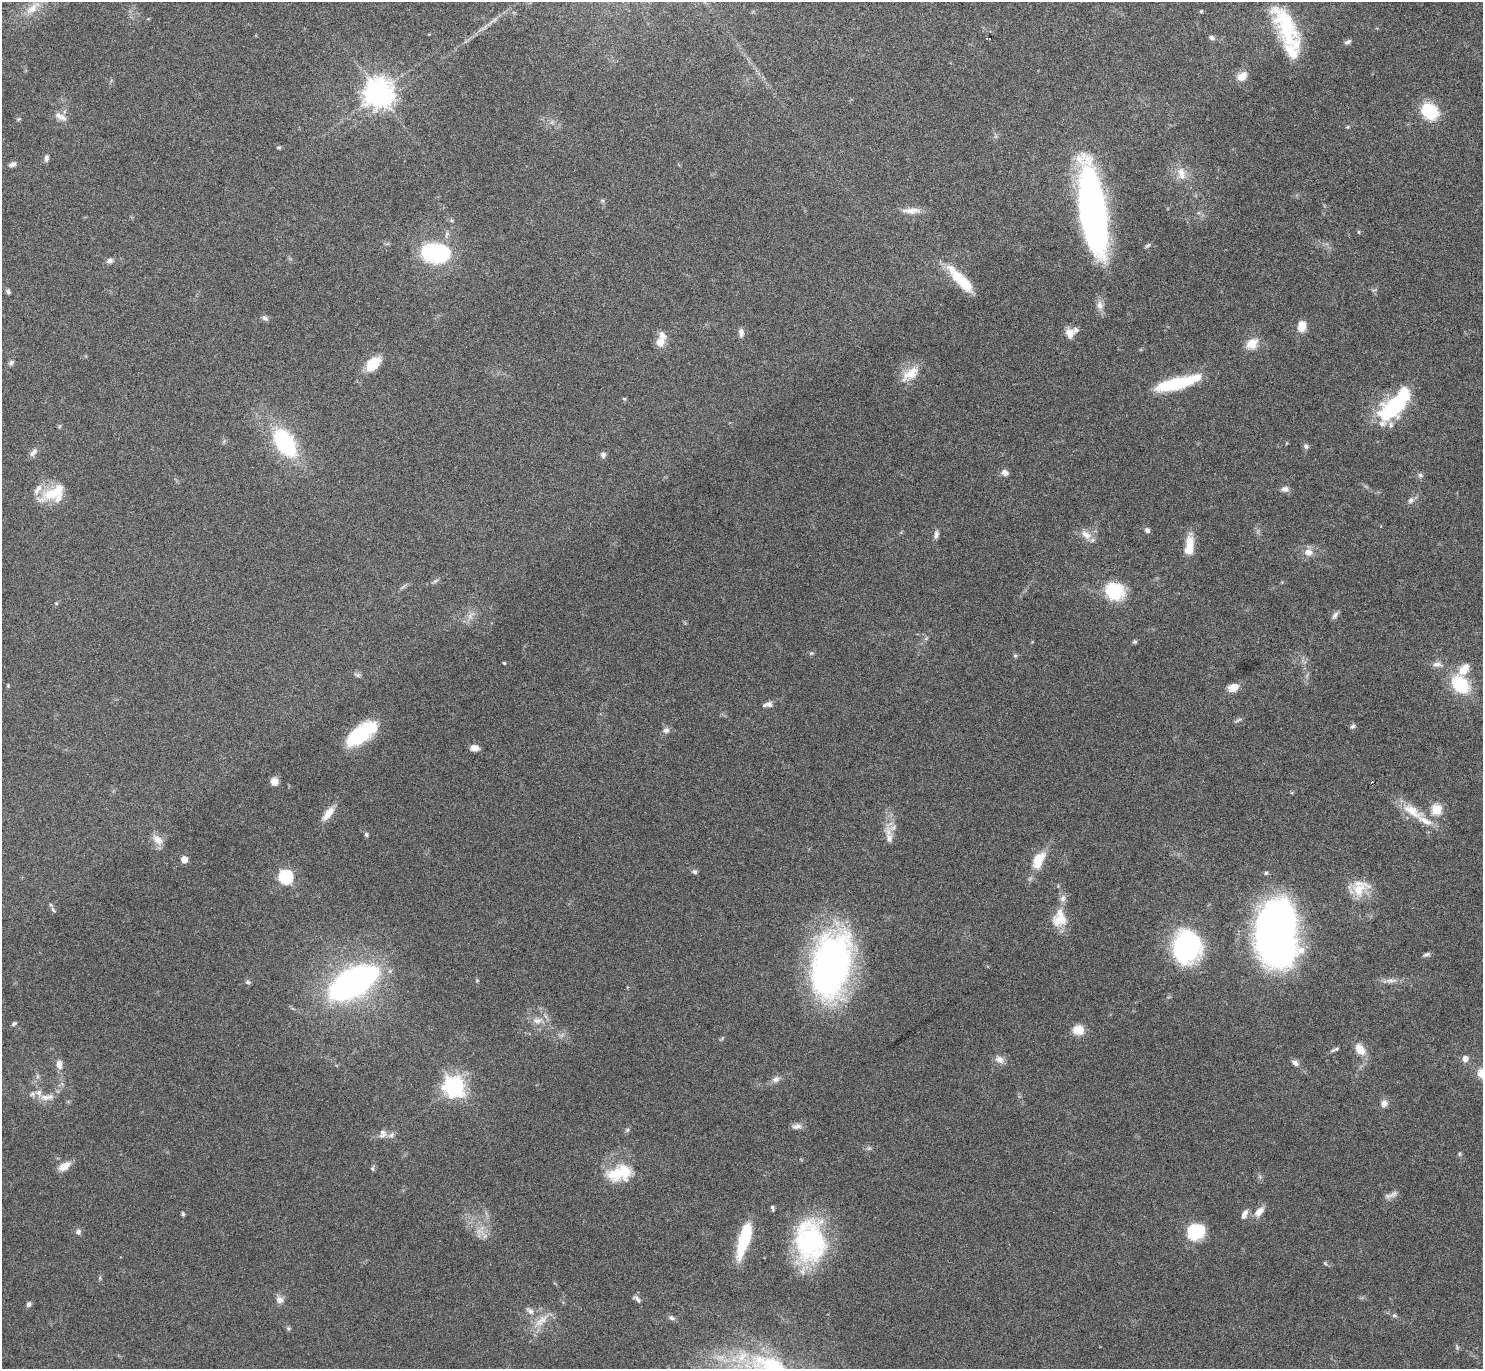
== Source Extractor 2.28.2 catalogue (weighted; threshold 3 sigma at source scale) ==
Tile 10 of 4 x 4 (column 2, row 3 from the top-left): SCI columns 1482-2962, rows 1526-2892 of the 5928 x 5923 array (HDU 1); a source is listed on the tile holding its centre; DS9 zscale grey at full resolution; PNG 1485 x 1371 px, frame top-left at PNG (2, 2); no overlay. Shown black and unused: <1% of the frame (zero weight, under 4 of 8 exposures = <1% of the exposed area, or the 3 px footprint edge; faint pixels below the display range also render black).
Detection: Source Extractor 2.28.2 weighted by HDU 2 'WHT'; one run over the whole footprint, this tile lists its part. Background 0.0656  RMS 0.005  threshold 0.0205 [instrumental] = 3 sigma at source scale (4.09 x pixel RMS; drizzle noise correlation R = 1.36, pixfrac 0.8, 0.05/0.05 arcsec/px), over >= 5 px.
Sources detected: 155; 4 inside a brighter object's white glare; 1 cosmic-ray / hot-pixel residue — not listed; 15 inside a brighter listed object's ellipse — not listed separately; the other 135 listed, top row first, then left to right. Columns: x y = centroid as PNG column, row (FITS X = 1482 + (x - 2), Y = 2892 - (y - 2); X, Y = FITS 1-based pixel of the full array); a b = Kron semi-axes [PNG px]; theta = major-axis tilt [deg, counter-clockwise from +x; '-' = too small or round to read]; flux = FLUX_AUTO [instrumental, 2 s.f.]
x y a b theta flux
32 8 25 10 40 7.2
1201 11 4 4 - 0.56
495 19 8 4 45 1.2
1286 20 45 18 -39 20
988 38 5 3 - 4.8
1212 38 6 5 - 1.4
1348 42 9 5 29 1.3
1291 51 53 14 -61 13
1242 76 11 8 37 5
378 93 9 9 - 670
1430 112 15 12 -40 24
61 117 19 8 -30 3
18 119 6 5 - 0.61
279 147 6 4 -6 0.63
46 158 8 5 84 1.6
13 164 9 6 23 1.6
1181 174 17 11 -83 5.6
911 210 26 8 1 4.4
1092 211 77 20 -82 230
1358 232 5 3 - 0.48
1147 245 8 4 40 0.88
435 253 30 19 -5 41
110 260 9 6 17 1.6
962 281 33 11 -46 17
8 291 7 5 -58 0.89
1100 305 13 9 -74 3.2
265 318 8 6 -42 1.5
1302 326 11 8 89 6.2
741 332 11 6 -89 2
1070 334 12 11 - 4.2
660 342 16 12 71 4.4
1252 343 15 11 43 6.6
11 363 8 6 39 1.3
373 364 14 9 43 14
911 374 27 14 27 8.8
1177 383 49 11 15 29
624 398 6 3 -20 0.49
1395 406 31 14 42 52
59 426 5 5 - 0.62
284 443 29 17 -57 49
1306 446 7 6 - 1.3
33 452 13 6 52 2.1
603 455 7 7 - 1.5
1005 473 9 7 -27 2.2
1420 475 8 6 -15 1.1
1285 489 10 7 -4 2.1
54 493 35 13 28 14
1411 500 9 6 57 1.7
1147 530 6 6 - 1.4
936 534 13 6 83 1.7
1086 535 17 10 -35 4.5
1189 546 22 10 83 9.3
1308 552 11 9 -10 3.8
435 581 8 5 31 0.95
1115 591 23 20 -26 19
56 603 5 3 - 0.42
470 615 13 7 45 2.9
1335 615 11 6 55 1.6
1135 642 6 5 - 0.75
811 653 6 5 - 0.73
1015 655 6 5 - 0.76
504 663 4 3 - 0.46
1436 664 12 6 1 2.4
1464 669 15 9 54 6.2
1460 684 15 11 -49 30
8 686 5 4 - 0.49
1233 687 13 9 21 4.4
769 704 9 7 6 2.2
1238 720 12 3 28 0.82
1353 726 7 5 31 0.98
666 730 8 8 - 1.8
361 736 29 14 54 21
474 748 8 6 -8 3.6
274 781 8 8 - 3.5
1437 810 6 5 - 26
1412 811 35 13 -32 12
328 813 20 8 52 5.3
366 834 6 5 - 0.81
889 838 14 9 -76 3.7
158 840 17 10 -40 4.1
184 859 5 5 - 7.5
1038 861 20 11 63 12
695 872 7 6 - 1
1266 873 5 5 - 0.72
286 877 6 6 - 80
1358 889 28 16 28 11
1063 899 11 7 73 2.5
53 910 7 4 -62 0.88
1060 919 22 16 22 9
1276 935 53 30 -81 270
1187 946 33 27 85 58
1427 954 9 5 19 1.2
831 965 70 39 78 160
1391 981 18 7 3 3
248 982 7 5 -21 0.87
352 983 37 17 29 200
537 1020 15 9 4 4.4
14 1024 7 4 39 0.81
1078 1030 11 9 1 8.3
1360 1049 14 10 -52 6.3
1333 1050 10 4 35 1.1
1465 1059 8 7 - 2.4
999 1060 12 8 -36 2.9
1295 1063 10 6 -32 1.9
59 1065 13 8 -82 3
776 1079 10 8 21 2.2
454 1087 8 7 - 290
46 1097 16 8 -10 3.9
1384 1103 9 8 - 2.5
797 1126 13 7 8 2.2
382 1136 12 7 13 2.4
1459 1154 6 4 89 0.64
64 1166 16 8 34 4.4
372 1168 7 4 -83 0.78
615 1174 24 21 6 14
1393 1194 17 6 27 2.3
772 1208 7 4 -79 0.79
1259 1212 16 8 47 4
183 1214 6 4 -75 0.72
1244 1214 12 6 65 2.6
1195 1231 18 15 24 19
78 1232 8 7 - 1.6
485 1236 7 5 35 1.3
744 1239 37 10 74 25
810 1241 47 32 -86 63
1325 1263 6 5 - 0.69
637 1299 11 5 -45 1.4
280 1300 11 10 - 2.5
29 1304 7 5 76 1.2
530 1311 13 7 -39 2.4
1394 1316 8 4 -8 0.85
671 1318 9 5 -33 1.3
541 1321 23 10 43 6.6
288 1329 6 6 - 0.79
1457 1347 6 5 - 0.76